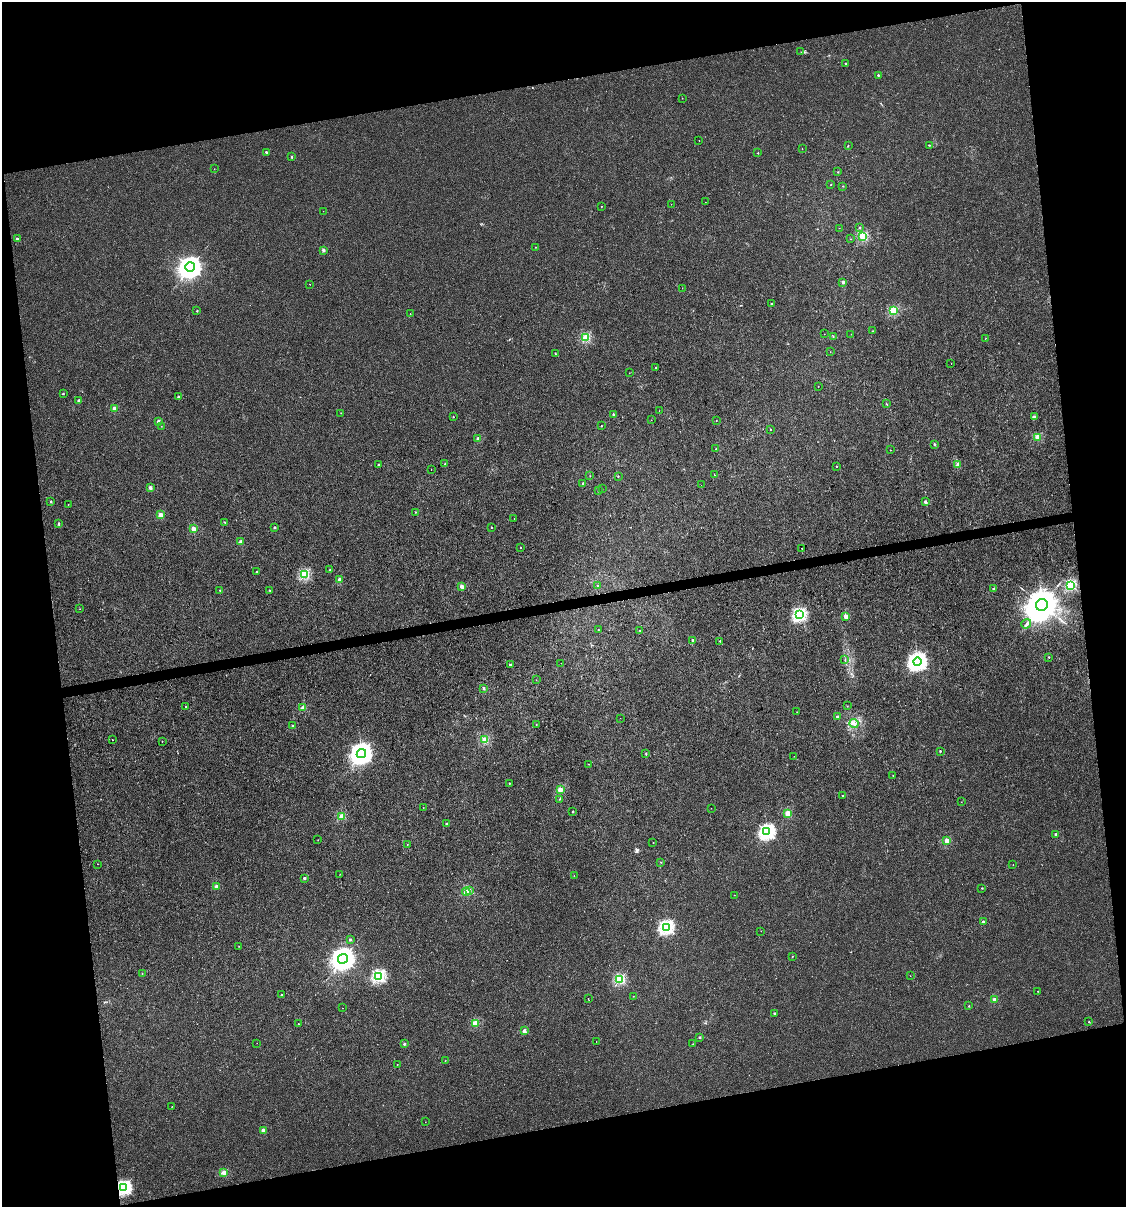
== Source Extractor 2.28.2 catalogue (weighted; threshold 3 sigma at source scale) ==
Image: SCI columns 25-4520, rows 1-4819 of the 4589 x 4819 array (HDU 1 of 3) = the unmasked area's bounding box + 8 px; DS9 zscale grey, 4 x 4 block average (1 PNG px = mean of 4 x 4 image px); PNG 1128 x 1209 px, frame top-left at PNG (2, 2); each listed source drawn as its Kron ellipse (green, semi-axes under 4 px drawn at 4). Shown black and unused: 23% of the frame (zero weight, under 3 of 4 exposures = <1% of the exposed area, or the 3 px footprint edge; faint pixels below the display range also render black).
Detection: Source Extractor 2.28.2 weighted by HDU 2 'WHT'. Background 0.00145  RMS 0.002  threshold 0.00914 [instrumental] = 3 sigma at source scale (4.5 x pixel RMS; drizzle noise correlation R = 1.50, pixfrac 1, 0.0396/0.0396 arcsec/px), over >= 5 px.
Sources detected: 206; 1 too faint to see at this stretch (4 x 4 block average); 1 cosmic-ray / hot-pixel residue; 1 long thin detection or spike segment (spike, bleed or trail) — neither listed nor drawn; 1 coinciding with a brighter row at this scale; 1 inside a brighter listed object's ellipse — not listed separately; the other 201 listed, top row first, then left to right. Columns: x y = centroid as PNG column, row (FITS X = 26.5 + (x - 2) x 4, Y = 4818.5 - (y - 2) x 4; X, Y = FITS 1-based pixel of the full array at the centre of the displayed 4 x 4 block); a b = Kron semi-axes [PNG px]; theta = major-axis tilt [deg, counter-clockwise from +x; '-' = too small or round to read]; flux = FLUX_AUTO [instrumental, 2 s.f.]
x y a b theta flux
801 52 2 2 - 0.18
845 63 2 2 - 0.93
878 75 2 2 - 3
682 98 2 2 - 0.28
699 140 2 2 - 0.31
848 145 2 2 - 0.33
929 145 3 2 - 0.68
802 149 2 2 - 0.47
266 152 2 2 - 3.9
758 153 2 2 - 1.4
291 157 2 2 - 3.1
214 169 2 2 - 0.62
838 172 2 2 - 0.81
831 185 2 2 - 1.3
843 186 2 2 - 0.46
705 202 2 2 - 0.18
671 204 2 2 - 0.23
602 206 2 2 - 0.4
323 211 2 2 - 0.3
839 228 2 2 - 0.26
859 228 2 2 - 0.77
863 236 2 2 - 92
17 239 2 2 - 7.7
851 239 2 2 - 0.27
535 247 2 2 - 0.32
323 250 2 2 - 10
190 267 5 4 - 1400
843 282 3 3 - 2.3
310 284 2 2 - 0.51
682 288 2 2 - 0.36
771 304 2 2 - 1
893 310 2 2 - 67
197 311 2 2 - 2.1
410 313 2 2 - 0.22
873 331 2 2 - 0.38
824 334 2 2 - 0.21
851 334 2 2 - 0.18
833 337 2 2 - 0.49
586 338 2 2 - 83
985 338 2 2 - 0.31
830 352 2 2 - 0.25
555 353 2 2 - 1.2
951 363 2 2 - 0.21
655 367 2 2 - 0.62
629 373 2 2 - 0.36
818 386 2 2 - 0.34
63 393 2 2 - 2
178 397 2 2 - 3.8
79 400 2 2 - 6.3
887 404 2 2 - 0.6
114 409 2 2 - 22
659 411 2 2 - 0.25
341 413 2 2 - 0.3
613 414 2 2 - 3.9
453 417 2 2 - 1.9
1035 417 4 3 - 2
651 420 2 2 - 0.23
716 420 2 2 - 0.36
158 421 2 2 - 11
161 426 2 2 - 0.3
601 426 2 2 - 1.8
770 429 2 2 - 0.82
1037 437 2 2 - 37
478 439 2 2 - 17
934 444 2 2 - 3.9
716 449 2 2 - 1.1
890 450 2 2 - 0.25
378 464 2 2 - 2
445 464 2 2 - 2.2
958 465 2 2 - 15
836 466 2 2 - 0.57
431 470 2 2 - 0.31
714 475 2 2 - 0.95
590 476 2 2 - 0.51
618 476 2 2 - 0.75
583 483 2 2 - 1.4
701 485 2 2 - 0.16
150 488 2 2 - 13
602 489 2 2 - 0.28
598 491 2 2 - 0.54
51 501 2 2 - 3.8
925 502 2 2 - 7.5
68 504 2 2 - 0.42
416 512 2 2 - 0.38
160 515 2 2 - 24
514 519 2 2 - 0.22
225 522 2 2 - 0.48
59 524 4 2 - 1.4
491 527 2 2 - 0.74
275 528 2 2 - 4.6
193 529 2 2 - 25
241 542 2 2 - 16
521 547 2 2 - 1
802 548 2 2 - 0.98
330 570 2 2 - 1.4
257 571 2 2 - 0.8
305 574 2 2 - 110
340 580 2 2 - 23
598 585 2 2 - 0.37
1071 585 2 2 - 120
462 586 2 2 - 17
993 589 2 2 - 3.4
220 590 2 2 - 0.43
270 590 2 2 - 0.92
1042 605 6 5 - 4800
80 609 2 2 - 0.26
800 615 2 2 - 220
846 616 2 2 - 24
1026 624 5 2 - 1.5
598 630 2 2 - 0.27
640 630 2 2 - 0.35
693 640 2 2 - 5.7
720 641 2 2 - 0.48
1049 657 2 2 - 1.2
845 660 3 2 - 0.57
917 662 4 4 - 610
561 663 2 2 - 0.21
510 665 2 2 - 8.2
536 680 2 2 - 0.23
484 688 2 2 - 5.7
847 706 2 2 - 0.4
186 707 2 2 - 1.1
303 708 2 2 - 28
797 712 2 2 - 0.33
837 717 2 2 - 5.7
620 718 2 2 - 0.35
536 724 2 2 - 0.32
854 724 4 3 - 4.3
293 726 2 2 - 5.8
112 740 2 2 - 0.56
485 740 2 2 - 57
162 741 2 2 - 0.73
940 751 2 2 - 2.3
361 754 5 4 - 1100
646 754 2 2 - 0.57
794 756 2 2 - 0.24
588 764 2 2 - 0.42
893 775 2 2 - 0.31
509 783 2 2 - 1.3
560 790 2 2 - 32
843 796 2 2 - 1.5
559 799 3 2 - 0.64
961 802 2 2 - 0.23
423 807 2 2 - 0.24
711 808 2 2 - 0.25
573 811 2 2 - 2.9
787 813 2 2 - 36
342 816 2 2 - 40
447 824 2 2 - 1.2
767 832 3 3 - 350
1056 834 2 2 - 6.4
318 840 2 2 - 0.36
947 841 2 2 - 38
653 842 2 2 - 0.58
407 844 2 2 - 0.45
661 862 2 2 - 0.36
97 864 2 2 - 0.37
1013 865 2 2 - 0.24
340 874 3 2 - 0.36
574 876 2 2 - 0.21
304 878 2 2 - 6.2
216 886 2 2 - 14
982 888 2 2 - 1.4
469 890 3 2 - 1.3
466 892 4 3 - 3.1
734 895 2 2 - 0.36
983 922 2 2 - 13
666 927 2 2 - 270
761 931 2 2 - 0.2
350 939 2 2 - 5.6
239 946 2 2 - 0.33
792 956 2 2 - 0.52
343 959 5 4 - 1500
142 974 2 2 - 0.57
379 976 2 2 - 200
910 976 2 2 - 0.22
620 979 2 2 - 110
1038 991 2 2 - 0.8
281 995 2 2 - 2.5
633 996 2 2 - 0.26
588 999 2 2 - 0.36
995 1000 2 2 - 24
969 1006 2 2 - 1.3
343 1008 2 2 - 0.19
774 1013 2 2 - 2.5
1089 1022 2 2 - 1.9
298 1023 2 2 - 0.37
475 1023 2 2 - 47
524 1031 2 2 - 18
700 1037 2 2 - 4.2
596 1041 2 2 - 0.43
257 1043 2 2 - 0.16
404 1044 2 2 - 1.8
693 1044 2 2 - 0.35
445 1061 2 2 - 0.24
397 1064 2 2 - 0.5
172 1106 2 2 - 0.26
425 1122 2 2 - 0.21
263 1130 2 2 - 17
224 1173 2 2 - 37
124 1188 3 2 - 300
Overlapping masked pixels (flux is a lower limit): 1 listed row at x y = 124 1188
Diffuse or blended objects may show on this block-average render without a row.